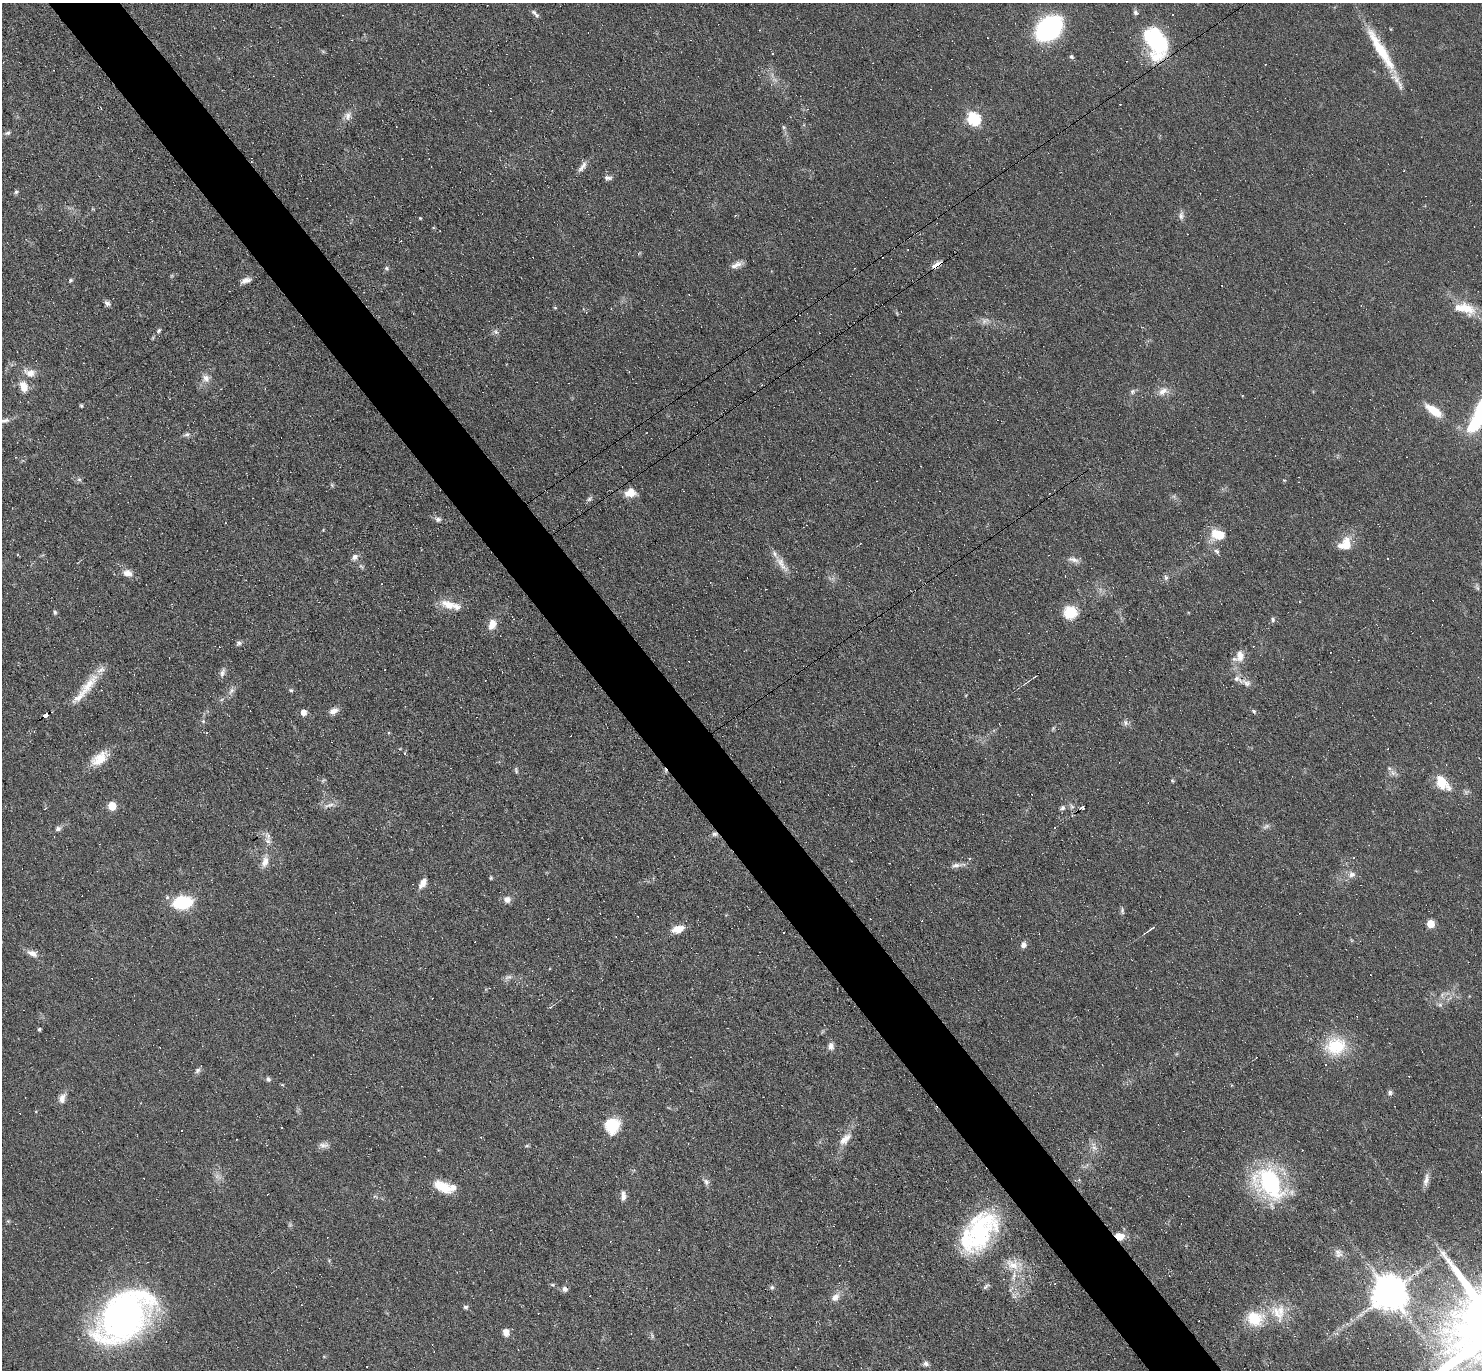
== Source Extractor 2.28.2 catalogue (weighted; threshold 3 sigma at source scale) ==
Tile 11 of 4 x 4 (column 3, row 3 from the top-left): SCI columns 2963-4442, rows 1520-2887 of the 5923 x 5919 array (HDU 1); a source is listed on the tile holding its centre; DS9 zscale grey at full resolution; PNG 1484 x 1372 px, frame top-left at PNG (2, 3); no overlay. Shown black and unused: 5% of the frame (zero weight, under 3 of 6 exposures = <1% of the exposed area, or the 3 px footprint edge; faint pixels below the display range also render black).
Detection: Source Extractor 2.28.2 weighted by HDU 2 'WHT'; one run over the whole footprint, this tile lists its part. Background 0.0809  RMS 0.0058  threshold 0.0238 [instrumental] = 3 sigma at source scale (4.09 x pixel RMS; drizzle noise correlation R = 1.36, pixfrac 0.8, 0.05/0.05 arcsec/px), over >= 5 px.
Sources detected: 237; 1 too faint to see at this stretch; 1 inside a brighter object's white glare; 81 cosmic-ray / hot-pixel residue — not listed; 12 inside a brighter listed object's ellipse — not listed separately; the other 142 listed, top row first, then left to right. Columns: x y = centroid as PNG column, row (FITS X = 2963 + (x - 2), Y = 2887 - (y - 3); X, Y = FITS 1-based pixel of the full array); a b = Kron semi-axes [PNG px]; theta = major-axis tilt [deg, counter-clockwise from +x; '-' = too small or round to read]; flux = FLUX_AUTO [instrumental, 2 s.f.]
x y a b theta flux
534 12 9 6 -45 1.7
1136 13 8 6 -41 1.4
1173 15 3 3 - 1.5
1049 28 18 13 42 130
1159 42 36 19 -77 36
1380 49 66 12 -59 25
772 53 3 2 - 0.6
1071 57 7 5 -46 1.1
348 116 12 10 64 3.5
974 118 6 6 - 80
804 125 4 4 - 0.72
7 133 8 5 16 1.2
582 166 18 6 56 2.9
608 178 10 6 -1 1.7
16 192 6 5 - 1
1181 216 11 7 85 2.1
420 218 4 3 - 0.52
736 265 17 6 24 3.3
937 265 14 5 31 3.4
386 268 6 5 - 0.93
70 280 6 4 22 0.8
246 280 13 6 19 2.8
107 303 8 6 -39 1.8
555 308 4 4 - 0.57
1467 309 24 15 -43 12
985 321 13 6 28 2.4
159 330 6 5 - 0.9
496 332 7 6 - 1.4
629 372 3 2 - 0.58
30 373 14 9 -18 5.2
206 378 11 9 -49 3.6
23 387 13 9 -72 6.4
1132 391 7 7 - 1.3
1163 391 15 9 30 4.5
1242 395 4 3 - 0.5
81 406 5 4 - 0.67
1434 410 18 8 -36 12
1480 415 36 11 64 61
5 421 13 7 21 3.1
187 434 10 5 13 1.6
79 479 7 4 -1 1
332 485 6 4 -48 0.75
630 492 13 10 18 6.8
589 499 9 5 45 1.3
438 519 7 6 - 1.8
323 530 3 3 - 0.4
1218 534 14 10 -11 14
1346 541 14 12 43 6.3
1217 551 9 5 -43 1.4
354 557 9 8 - 2.5
1073 560 17 6 -18 2.8
782 564 29 8 -56 5.7
127 573 12 9 -14 4.2
1166 577 8 5 -69 1.4
1477 588 7 4 -70 0.93
448 605 21 11 -18 8.5
55 612 7 4 -78 0.94
1070 612 11 11 - 17
1273 619 7 3 -77 0.93
492 624 13 9 70 5.9
238 643 7 6 - 1.3
1240 656 17 11 89 6
222 672 14 5 67 2
1034 677 5 3 - 0.53
1237 679 17 7 -32 3.5
88 685 39 12 51 13
291 690 6 4 -6 0.84
231 691 11 5 57 2.2
333 711 11 7 28 3.3
1254 711 6 4 -24 0.94
303 712 5 5 - 4.9
46 716 5 3 - 14
203 721 6 4 -44 0.78
206 733 4 3 - 0.39
405 753 4 3 - 0.86
99 758 25 13 36 10
516 770 8 4 -76 0.94
1393 773 7 6 - 1.9
1172 781 5 4 - 0.66
1442 782 8 6 -47 30
329 805 16 5 19 2.7
112 806 5 5 - 17
1072 806 8 6 -86 1.5
1062 808 7 6 - 1.4
982 814 3 3 - 0.46
1266 826 8 5 33 1.4
1055 828 3 3 - 0.56
58 829 8 6 26 1.6
715 834 7 5 -3 1.6
268 835 11 7 -58 2.7
265 862 16 9 71 4.8
956 865 15 6 11 2.7
1352 874 10 8 -14 2.9
491 878 5 4 - 0.65
423 883 13 7 57 4.1
507 899 9 8 - 3.1
182 902 15 10 9 35
1122 910 10 5 -82 1.1
1430 924 5 5 - 14
1152 928 11 3 35 1.4
678 929 13 8 15 6.9
784 932 3 3 - 1.5
1024 945 8 7 - 2.4
32 953 15 8 -22 3.6
508 977 12 5 17 1.9
1440 1005 6 6 - 1.2
550 1007 4 4 - 0.53
39 1029 3 3 - 1
831 1046 10 8 80 2.7
1336 1046 29 23 11 23
198 1070 8 6 47 1.5
268 1079 7 5 -61 1.2
1390 1092 6 6 - 1.3
62 1098 13 8 72 3.6
612 1126 16 14 87 18
845 1139 22 10 47 6.4
323 1145 15 7 2 2.6
527 1146 6 4 1 0.68
1094 1147 10 6 -30 2.4
1481 1172 3 3 - 0.5
217 1176 7 4 72 1.6
1426 1180 18 6 77 3.1
706 1182 10 7 -61 2
1270 1183 36 24 -51 73
443 1187 23 11 -30 12
623 1196 12 7 -88 2.7
980 1232 46 30 64 71
1119 1236 8 7 - 7.4
1338 1253 13 10 -69 3.3
1012 1265 22 12 -35 9.8
986 1286 10 4 31 1.3
772 1287 6 4 72 0.91
565 1289 7 6 - 1.9
1389 1293 10 10 - 1400
835 1297 13 8 47 3.7
465 1307 5 5 - 1.4
1277 1313 32 13 -57 13
123 1317 55 34 41 230
1255 1319 18 16 -9 19
506 1332 9 7 -77 3.2
652 1336 7 4 -73 0.92
925 1363 7 6 - 1.8
Overlapping masked pixels (flux is a lower limit): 4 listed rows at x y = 937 265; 46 716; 715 834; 1119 1236
Isophote crosses this tile's border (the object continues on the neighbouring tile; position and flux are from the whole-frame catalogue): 3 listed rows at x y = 1480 415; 5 421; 1481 1172